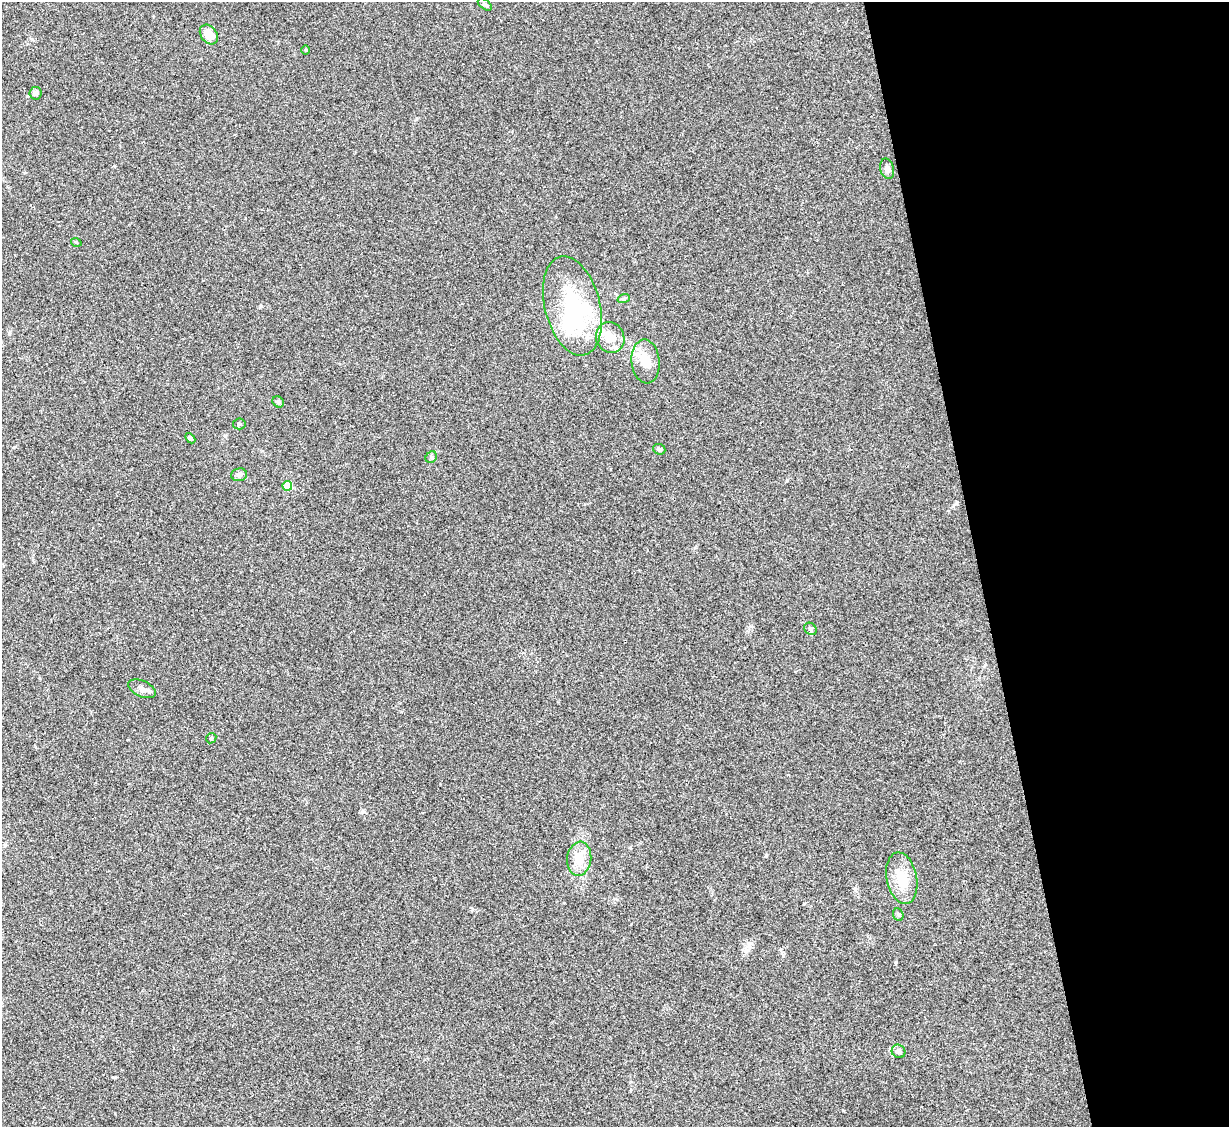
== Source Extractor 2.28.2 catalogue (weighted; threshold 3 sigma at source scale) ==
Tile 12 of 4 x 4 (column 4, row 3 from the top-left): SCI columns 3683-4909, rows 1377-2501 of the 4909 x 4890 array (HDU 1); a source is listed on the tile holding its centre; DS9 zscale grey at full resolution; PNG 1231 x 1129 px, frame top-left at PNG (2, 2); each listed source drawn as its Kron ellipse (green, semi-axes under 4 px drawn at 4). Shown black and unused: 20% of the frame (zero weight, under 2 of 3 exposures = <1% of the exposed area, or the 3 px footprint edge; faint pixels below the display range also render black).
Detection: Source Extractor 2.28.2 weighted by HDU 2 'WHT'; one run over the whole footprint, this tile lists its part. Background 0.0906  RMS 0.0097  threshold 0.0434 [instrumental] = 3 sigma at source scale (4.5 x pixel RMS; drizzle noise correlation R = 1.50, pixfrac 1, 0.05/0.05 arcsec/px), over >= 5 px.
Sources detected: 26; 1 inside a brighter object's white glare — neither listed nor drawn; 1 inside a brighter listed object's ellipse — not listed separately; the other 24 listed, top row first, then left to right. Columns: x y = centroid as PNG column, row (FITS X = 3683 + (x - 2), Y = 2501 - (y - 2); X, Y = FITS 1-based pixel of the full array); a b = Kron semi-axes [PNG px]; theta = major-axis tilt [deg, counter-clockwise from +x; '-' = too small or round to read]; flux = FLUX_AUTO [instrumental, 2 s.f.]
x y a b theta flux
485 4 8 4 -37 1.9
209 34 11 7 -52 13
306 50 5 3 - 0.8
36 93 6 6 - 2.8
887 169 10 6 -77 4.1
76 242 5 3 - 0.79
624 298 6 4 20 1.4
572 306 50 27 -76 82
610 338 15 14 - 14
646 361 22 14 -85 16
278 402 6 5 - 1.6
239 424 6 5 - 1.6
190 438 6 4 -46 2.4
659 449 6 5 - 1.9
431 457 6 5 - 1.6
239 475 8 6 7 2.8
287 486 5 4 - 41
810 629 7 5 -46 2.4
142 689 14 8 -25 5.5
211 738 5 4 - 1.2
579 859 17 12 82 15
902 878 26 15 -79 20
898 915 6 5 - 1.5
899 1051 7 6 - 2.7
Unlisted compact peaks at least as high as the median listed source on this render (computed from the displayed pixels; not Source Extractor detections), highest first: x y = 27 96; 472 909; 843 1111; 261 306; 766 855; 225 436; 416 119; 113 1077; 362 812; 896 962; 855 889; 564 903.